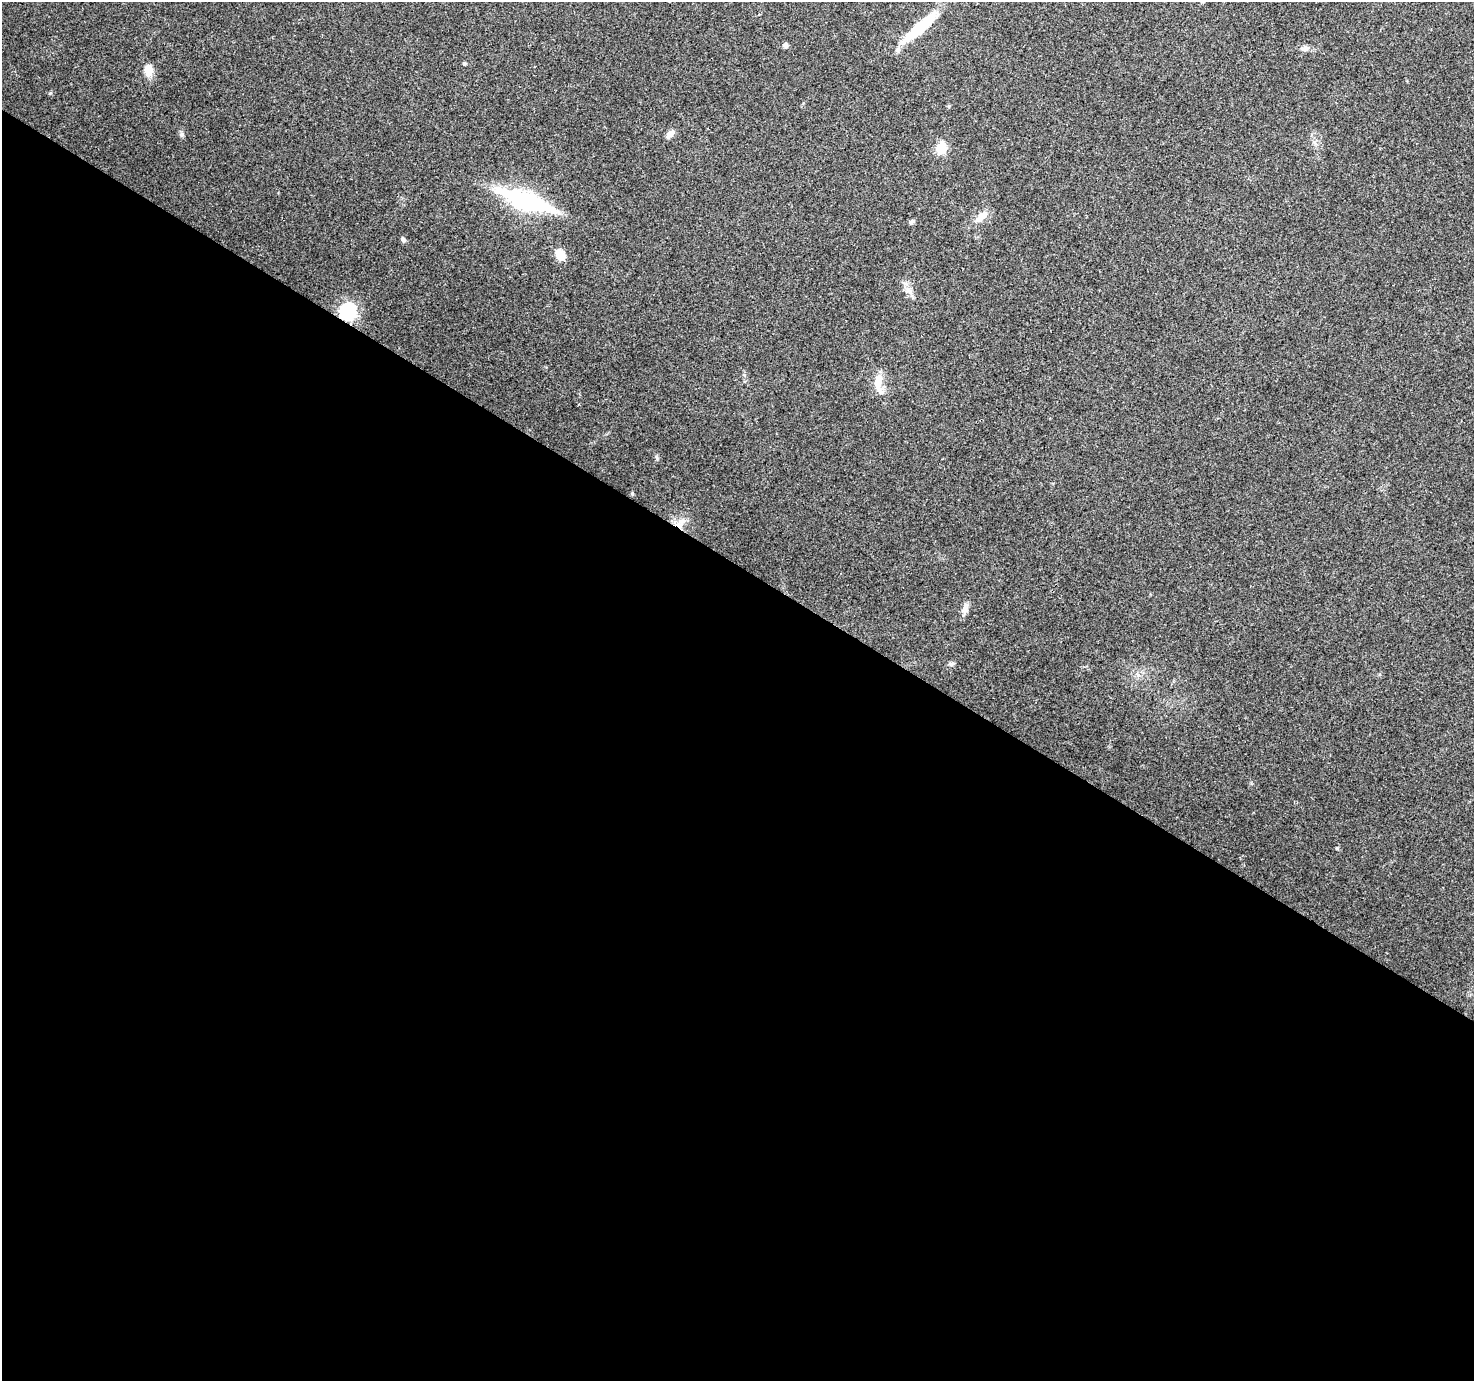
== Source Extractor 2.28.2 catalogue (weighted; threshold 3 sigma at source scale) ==
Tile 14 of 4 x 4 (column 2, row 4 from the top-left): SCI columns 1474-2945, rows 191-1569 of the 5899 x 5963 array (HDU 1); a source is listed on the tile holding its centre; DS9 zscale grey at full resolution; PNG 1476 x 1383 px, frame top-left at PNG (2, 2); no overlay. Shown black and unused: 59% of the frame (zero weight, under 3 of 4 exposures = <1% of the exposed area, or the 3 px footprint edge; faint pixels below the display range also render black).
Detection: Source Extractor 2.28.2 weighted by HDU 2 'WHT'; one run over the whole footprint, this tile lists its part. Background 0.0419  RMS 0.0039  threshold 0.0177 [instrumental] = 3 sigma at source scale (4.5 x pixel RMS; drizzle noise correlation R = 1.50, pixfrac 1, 0.0396/0.0396 arcsec/px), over >= 5 px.
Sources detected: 19; all 19 listed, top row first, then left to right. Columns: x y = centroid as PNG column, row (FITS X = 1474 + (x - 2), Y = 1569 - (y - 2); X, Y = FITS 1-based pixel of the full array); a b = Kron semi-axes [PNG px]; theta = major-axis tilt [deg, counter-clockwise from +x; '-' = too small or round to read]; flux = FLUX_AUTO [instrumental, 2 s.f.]
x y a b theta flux
920 27 43 10 41 21
785 45 5 5 - 1.4
1305 48 10 7 -4 1.5
464 63 4 4 - 0.73
148 70 13 9 90 4.7
182 135 8 4 82 0.81
670 135 11 7 42 2
941 149 6 6 - 29
526 201 66 17 -20 42
982 216 17 9 42 3.8
911 222 7 5 38 0.84
403 239 8 5 -45 0.82
560 255 14 11 -53 4.1
348 311 7 7 - 99
878 382 24 10 83 5.4
632 494 4 4 - 0.65
682 521 14 8 36 3.1
965 608 18 7 77 2.2
951 664 8 5 16 0.91
Overlapping masked pixels (flux is a lower limit): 2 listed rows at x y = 348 311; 682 521
Unlisted compact peaks at least as high as the median listed source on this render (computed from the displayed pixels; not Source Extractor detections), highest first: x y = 1337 848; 50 93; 657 458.